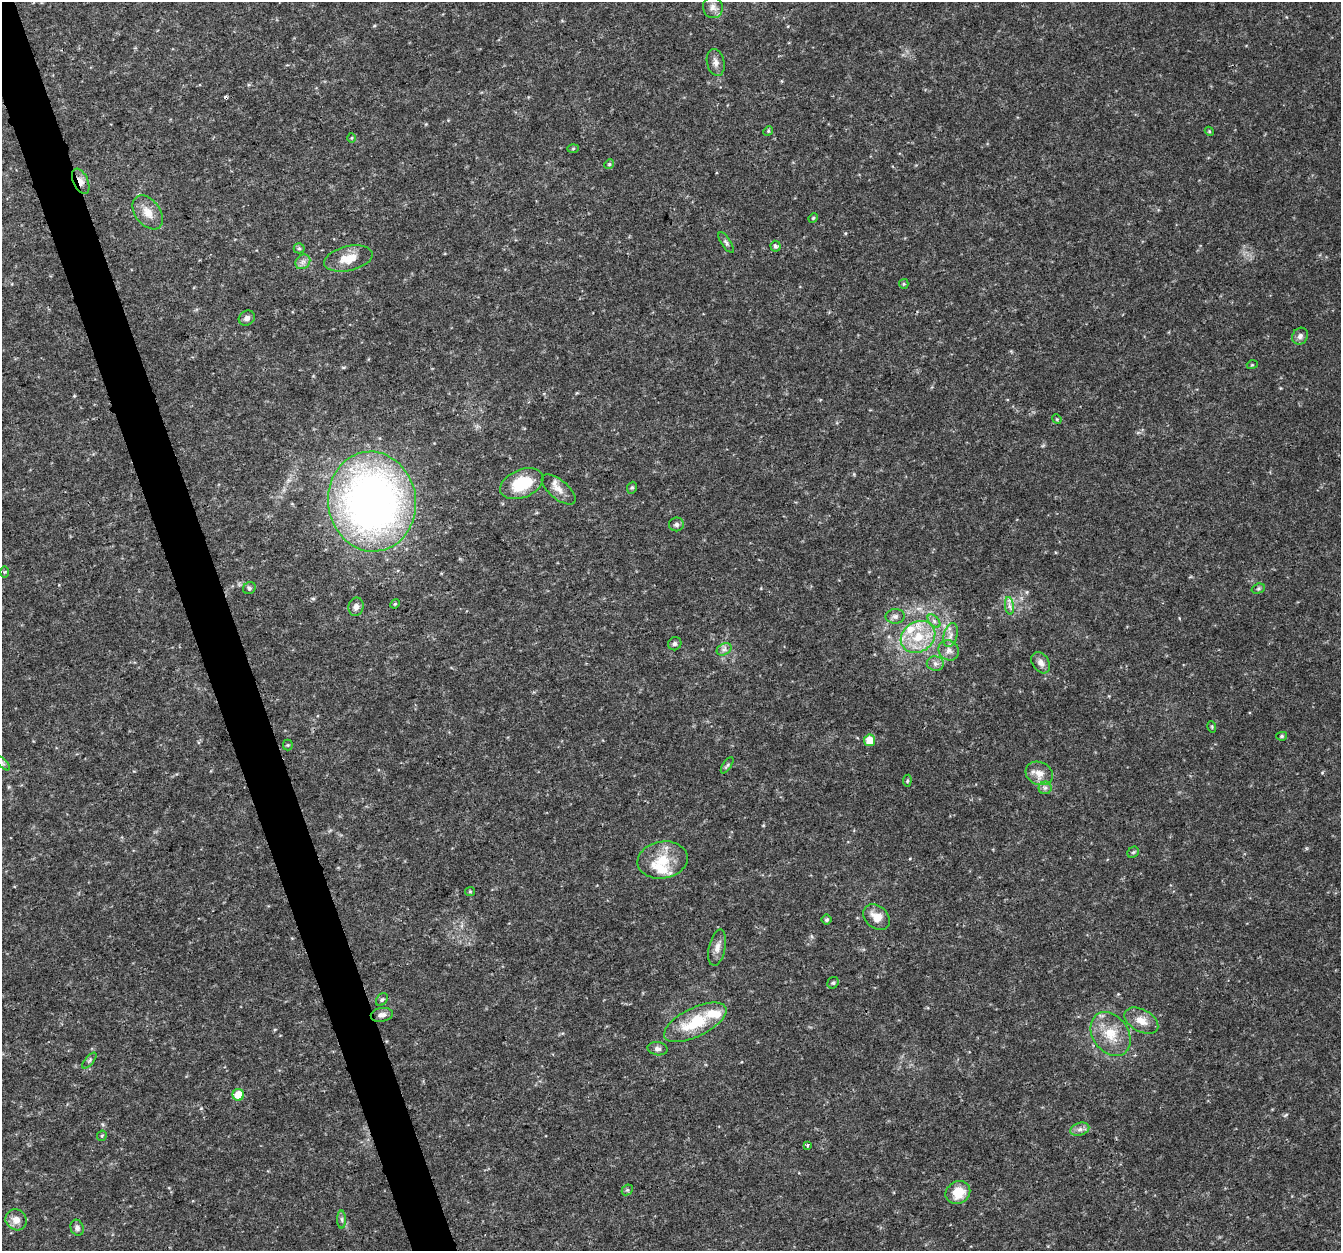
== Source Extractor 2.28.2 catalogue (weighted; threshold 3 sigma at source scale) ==
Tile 11 of 4 x 4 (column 3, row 3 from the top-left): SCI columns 2683-4021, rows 1368-2616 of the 5362 x 5182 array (HDU 1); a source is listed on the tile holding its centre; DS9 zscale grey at full resolution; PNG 1343 x 1253 px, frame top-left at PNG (2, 2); each listed source drawn as its Kron ellipse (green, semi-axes under 4 px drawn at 4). Shown black and unused: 3% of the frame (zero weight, under 3 of 4 exposures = <1% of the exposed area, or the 3 px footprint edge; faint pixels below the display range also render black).
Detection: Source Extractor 2.28.2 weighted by HDU 2 'WHT'; one run over the whole footprint, this tile lists its part. Background 0.0306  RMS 0.0034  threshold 0.0155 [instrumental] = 3 sigma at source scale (4.5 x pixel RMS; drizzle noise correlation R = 1.50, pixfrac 1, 0.0396/0.0396 arcsec/px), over >= 5 px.
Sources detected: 79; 1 inside a brighter object's white glare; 1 cosmic-ray / hot-pixel residue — neither listed nor drawn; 5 inside a brighter listed object's ellipse — not listed separately; the other 72 listed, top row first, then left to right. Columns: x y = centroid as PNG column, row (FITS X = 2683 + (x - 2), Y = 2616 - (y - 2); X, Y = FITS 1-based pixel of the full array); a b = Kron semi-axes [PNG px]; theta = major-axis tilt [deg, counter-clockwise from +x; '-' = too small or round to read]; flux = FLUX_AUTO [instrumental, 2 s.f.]
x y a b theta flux
713 7 11 10 - 1.9
716 62 14 8 -77 1.8
768 131 5 4 - 0.4
1209 131 5 3 - 0.31
352 138 5 3 - 0.32
573 148 6 4 2 0.39
609 164 5 4 - 0.46
81 181 13 7 -66 2.3
148 212 19 12 -53 4.6
813 218 5 4 - 0.37
726 242 12 5 -57 0.99
775 246 5 5 - 0.76
299 248 5 5 - 0.51
348 259 24 12 13 6.1
303 262 8 6 44 1.4
904 284 5 4 - 0.4
247 318 8 7 - 1.3
1300 336 9 7 56 1.3
1252 365 5 3 - 0.33
1057 419 5 4 - 0.39
522 484 23 14 23 13
632 488 6 5 - 0.55
559 489 20 9 -40 3
372 502 50 44 -82 200
676 524 7 7 - 0.98
4 572 5 4 - 0.38
249 588 6 5 - 0.73
1258 589 7 5 18 0.6
395 604 5 4 - 0.38
1009 606 9 4 -82 1.1
356 607 9 7 77 1.7
895 616 9 7 4 1.4
934 621 8 4 -45 0.94
951 635 12 7 75 2
918 637 18 15 34 10
675 644 7 6 - 0.86
724 649 8 5 30 1.2
949 650 11 9 -39 2.1
935 663 8 7 - 1.3
1041 663 11 8 -57 2
1212 727 6 3 -73 0.35
1282 736 5 4 - 0.51
870 740 6 5 - 5.7
288 745 5 5 - 0.42
3 763 9 3 -46 0.58
727 765 9 3 56 0.6
1039 773 14 11 -26 3.2
907 781 6 4 83 0.51
1045 788 6 6 - 0.92
1133 852 6 5 - 0.55
663 860 25 18 9 9.5
470 891 5 4 - 0.4
877 917 15 11 -40 4.3
827 920 5 5 - 0.54
717 948 18 8 78 2.5
833 983 6 5 - 0.66
382 1000 7 5 49 0.65
382 1015 11 7 10 1.9
1141 1021 18 11 -29 4.3
695 1022 34 14 26 15
1111 1034 24 17 -55 9
657 1049 10 6 -10 1.2
89 1061 10 4 50 0.62
238 1095 6 6 - 6.6
1080 1129 10 6 18 1.4
102 1136 5 5 - 0.5
807 1145 4 3 - 0.67
627 1190 6 4 43 0.54
958 1193 13 11 32 7.3
342 1219 9 4 -89 0.89
16 1220 11 10 - 3
77 1228 8 6 -70 1.2
Overlapping masked pixels (flux is a lower limit): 2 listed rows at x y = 81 181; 372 502